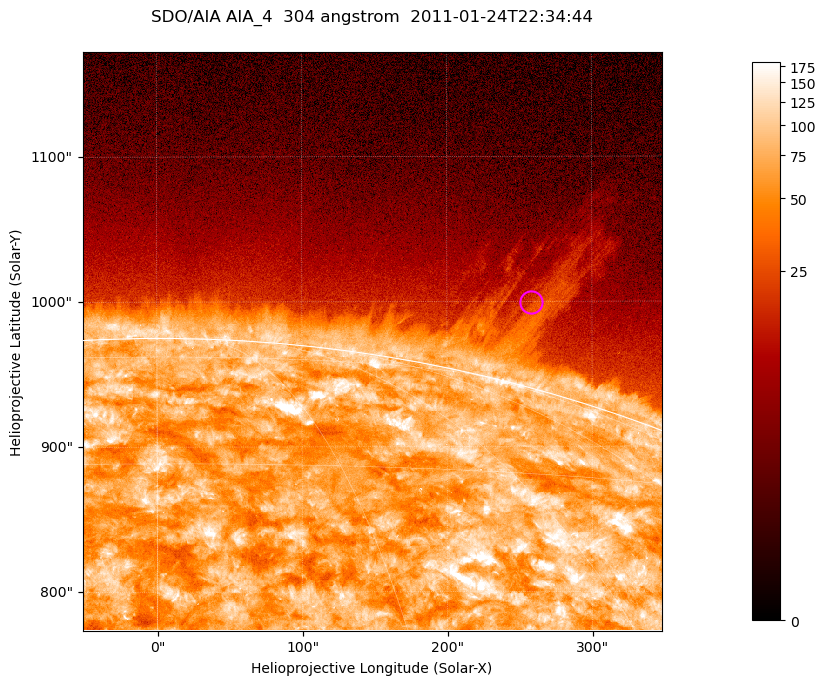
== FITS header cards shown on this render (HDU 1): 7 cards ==
TELESCOP= 'SDO/AIA '           / For AIA: SDO/AIA
INSTRUME= 'AIA_4   '           / For AIA: AIA_ATA1, AIA_ATA2, AIA_ATA3 or AIA_AT
WAVELNTH=                  304 / [angstrom] Wavelength
WAVEUNIT= 'angstrom'           / Wavelength unit: angstrom
DATE-OBS= '2011-01-24T22:34:44.135' / [ISO] Date when observation started; ISO 8
CTYPE1  = 'HPLN-TAN'           / CTYPE1; Typically HPLN
CTYPE2  = 'HPLT-TAN'           / CTYPE2; Typically HPLT

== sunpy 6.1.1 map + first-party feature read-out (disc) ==
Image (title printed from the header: SDO/AIA AIA_4  304 angstrom  2011-01-24T22:34:44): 665 x 665 px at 0.6 arcsec/px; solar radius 975 arcsec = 1625 px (partial field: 2.4% of the solar disc is inside the frame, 46% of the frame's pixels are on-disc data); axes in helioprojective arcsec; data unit not stated in the header (colour bar unlabelled)
Orientation: roll -0.132 deg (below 1 deg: not rotated)
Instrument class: DISC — disc imager (sunpy class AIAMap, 304 A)
Bright regions (active regions / flare kernels): reference = the on-disc median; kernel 5 px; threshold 5 sigma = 124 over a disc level ~71.8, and >= 1.15x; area >= 442 px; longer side >= 8 px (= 4.8 arcsec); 0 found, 0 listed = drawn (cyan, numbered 1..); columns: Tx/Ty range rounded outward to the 2 arcsec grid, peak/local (2 s.f.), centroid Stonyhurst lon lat
Off-limb structures (1.02-1.3 R_sun): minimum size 221 px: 2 found; the strongest spans PA ~345..350 deg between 1.02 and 1.15 R_sun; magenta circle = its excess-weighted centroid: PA ~345 deg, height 1.06 R_sun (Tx ~258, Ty ~1000 arcsec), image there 1.6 x the reference